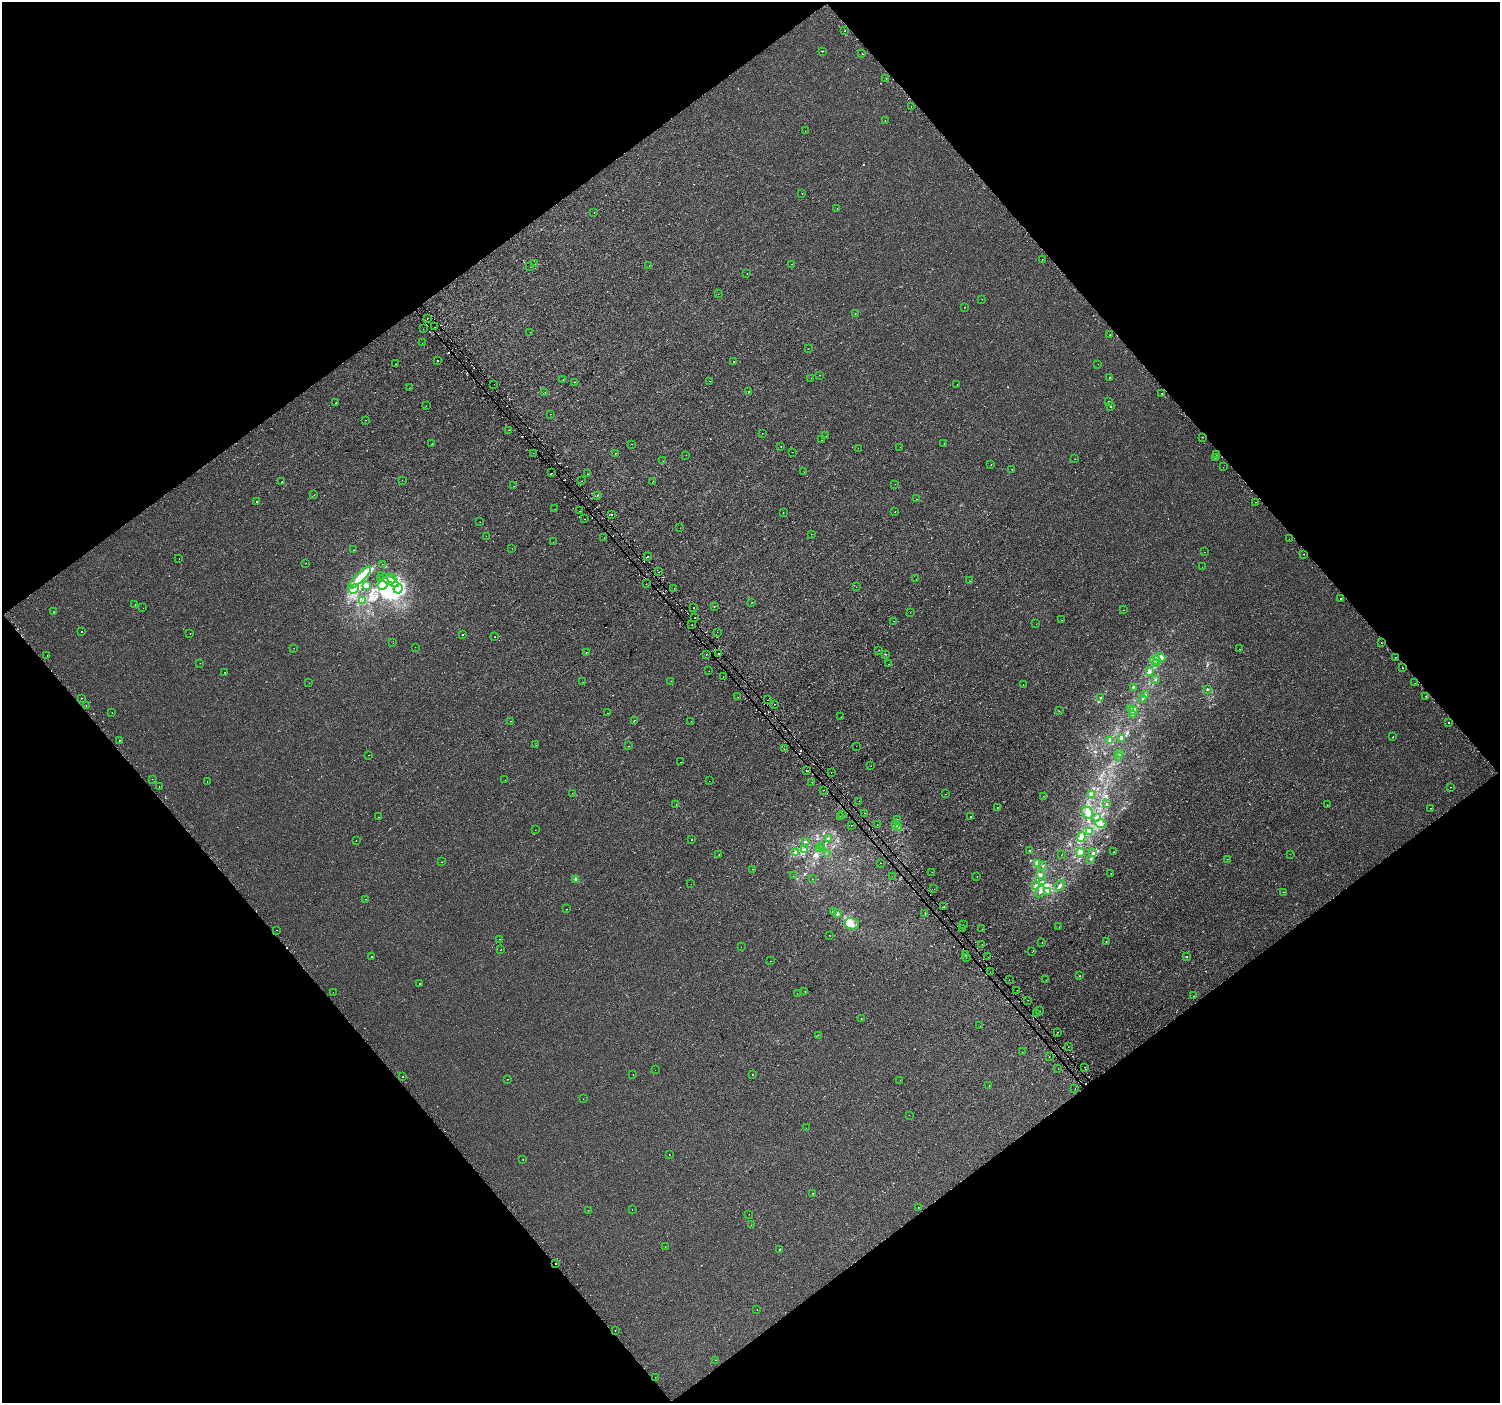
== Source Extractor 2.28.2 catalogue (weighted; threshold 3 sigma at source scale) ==
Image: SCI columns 23-6013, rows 162-5763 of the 6044 x 5984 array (HDU 1 of 3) = the unmasked area's bounding box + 8 px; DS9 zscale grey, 4 x 4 block average (1 PNG px = mean of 4 x 4 image px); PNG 1502 x 1405 px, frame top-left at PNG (2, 2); each listed source drawn as its Kron ellipse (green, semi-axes under 4 px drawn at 4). Shown black and unused: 50% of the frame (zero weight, under 2 of 3 exposures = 2% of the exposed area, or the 3 px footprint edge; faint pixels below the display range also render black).
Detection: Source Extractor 2.28.2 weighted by HDU 2 'WHT'. Background 7.43e-05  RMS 0.0033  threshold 0.0147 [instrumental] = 3 sigma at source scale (4.5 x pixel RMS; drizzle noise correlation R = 1.50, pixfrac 1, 0.0396/0.0396 arcsec/px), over >= 5 px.
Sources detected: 448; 4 too faint to see at this stretch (4 x 4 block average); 6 inside a brighter object's white glare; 68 cosmic-ray / hot-pixel residue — neither listed nor drawn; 6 coinciding with a brighter row at this scale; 11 inside a brighter listed object's ellipse — not listed separately; the other 353 listed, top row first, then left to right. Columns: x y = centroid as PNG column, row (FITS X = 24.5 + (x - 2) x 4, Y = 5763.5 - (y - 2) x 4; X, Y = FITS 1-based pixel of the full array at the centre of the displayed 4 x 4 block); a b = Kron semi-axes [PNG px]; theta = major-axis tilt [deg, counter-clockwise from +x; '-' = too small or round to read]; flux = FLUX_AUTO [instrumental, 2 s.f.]
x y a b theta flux
845 31 2 2 - 5.5
823 51 2 2 - 1.5
862 54 2 2 - 1.7
886 78 2 2 - 0.33
911 107 2 2 - 2.4
885 121 2 2 - 0.74
805 131 2 2 - 0.32
802 193 2 2 - 2.7
837 208 2 2 - 0.44
594 213 2 2 - 0.65
1042 259 2 2 - 1.4
535 264 2 2 - 0.3
792 264 2 2 - 0.77
649 265 2 2 - 0.78
530 267 2 2 - 0.76
747 274 2 2 - 1.8
718 294 2 2 - 0.34
982 299 2 2 - 0.36
964 307 2 2 - 0.39
855 314 2 2 - 0.45
427 318 2 2 - 3.4
435 327 2 2 - 0.37
423 329 2 2 - 2.6
530 332 2 2 - 0.77
1110 335 2 2 - 2.1
422 343 2 2 - 0.79
808 349 2 2 - 0.43
437 361 2 2 - 0.76
733 362 2 2 - 0.59
395 364 2 2 - 1.3
1098 364 2 2 - 0.27
819 375 2 2 - 0.42
1109 377 2 2 - 3.9
811 378 2 2 - 0.23
563 380 2 2 - 1.2
709 381 2 2 - 0.88
575 382 2 2 - 1.4
494 384 2 2 - 1
957 384 2 2 - 0.25
409 388 2 2 - 0.89
749 391 2 2 - 0.52
545 392 2 2 - 0.62
1162 393 2 2 - 1.4
1109 401 2 2 - 2.6
336 403 2 2 - 0.61
426 406 2 2 - 0.4
1110 406 2 2 - 0.92
550 414 2 2 - 0.25
366 420 2 2 - 1
508 430 2 2 - 0.97
762 433 2 2 - 0.84
826 436 2 2 - 0.3
1202 437 2 2 - 0.88
821 440 2 2 - 0.25
432 444 2 2 - 2.8
632 444 2 2 - 12
944 444 2 2 - 0.72
781 447 2 2 - 0.49
900 447 2 2 - 0.33
858 448 2 2 - 0.26
792 452 2 2 - 0.49
533 453 2 2 - 0.44
615 453 2 2 - 8.6
1216 454 3 2 - 1.1
686 455 2 2 - 0.43
1215 457 2 2 - 1.9
1075 459 2 2 - 0.49
663 461 2 2 - 0.21
991 465 2 2 - 0.47
1223 467 2 2 - 0.34
1012 469 2 2 - 0.79
804 472 2 2 - 0.33
551 473 2 2 - 3.8
587 474 2 2 - 0.66
402 480 2 2 - 0.3
582 481 2 2 - 1.9
653 481 2 2 - 0.67
282 482 2 2 - 1.5
895 484 2 2 - 0.39
513 486 2 2 - 0.79
314 495 2 2 - 0.3
597 496 2 2 - 1.4
916 499 2 2 - 0.55
257 501 2 2 - 3.5
1256 502 2 2 - 0.81
555 509 2 2 - 0.25
579 511 2 2 - 0.81
895 512 2 2 - 0.42
783 513 2 2 - 0.33
611 514 2 2 - 3.2
585 519 2 2 - 2.4
480 522 2 2 - 1.6
680 528 2 2 - 0.87
811 534 2 2 - 0.26
486 536 2 2 - 0.26
604 538 2 2 - 2.2
1289 539 2 2 - 0.25
553 542 2 2 - 0.45
512 548 2 2 - 0.27
353 550 2 2 - 0.91
1204 552 2 2 - 0.38
1304 554 2 2 - 0.96
647 557 2 2 - 6.5
179 559 2 2 - 0.49
306 563 2 2 - 0.57
382 564 2 2 - 0.26
1202 567 2 2 - 0.55
658 572 2 2 - 0.78
360 578 16 3 44 21
391 578 5 2 - 32
381 579 2 2 - 0.79
916 579 2 2 - 0.33
388 580 12 3 -33 14
970 581 2 2 - 0.42
646 584 2 2 - 4.1
382 585 5 3 - 8.5
367 586 2 2 - 5.7
856 587 2 2 - 0.82
674 588 2 2 - 2.4
354 589 5 3 - 8.4
398 589 5 3 - 100
1340 598 2 2 - 0.74
362 601 2 2 - 0.39
752 602 2 2 - 0.32
135 605 2 2 - 0.28
693 607 2 2 - 1.8
714 607 2 2 - 0.62
143 608 2 2 - 0.44
1124 610 2 2 - 0.3
53 612 2 2 - 0.36
910 612 2 2 - 0.37
694 618 2 2 - 3.4
1062 620 2 2 - 0.32
894 621 2 2 - 0.34
1036 624 2 2 - 0.37
692 625 2 2 - 0.43
82 631 2 2 - 1.1
717 632 2 2 - 0.34
190 633 2 2 - 0.53
462 635 2 2 - 2.8
495 637 2 2 - 2.5
393 643 2 2 - 0.45
1381 643 2 2 - 2.7
415 647 2 2 - 0.27
294 648 2 2 - 0.35
1240 649 2 2 - 1.5
879 650 2 2 - 0.53
586 652 2 2 - 1.5
719 653 2 2 - 3
886 654 2 2 - 0.65
706 655 2 2 - 2.8
47 656 2 2 - 0.39
1395 657 2 2 - 2.4
1160 658 5 4 - 7
1155 660 5 3 - 4.9
200 663 2 2 - 0.31
1157 663 4 3 - 4
889 664 2 2 - 0.51
1402 668 2 2 - 2.9
709 671 2 2 - 1.2
1149 671 3 3 - 6.3
225 673 2 2 - 1.2
723 676 2 2 - 1.3
1156 679 3 2 - 1.3
671 681 2 2 - 0.46
583 682 2 2 - 0.72
309 683 2 2 - 0.32
1414 683 2 2 - 0.38
1023 684 2 2 - 1.7
1133 687 3 2 - 2.2
1207 689 2 2 - 1.3
1145 695 2 2 - 1.1
1426 696 2 2 - 0.98
738 697 2 2 - 0.46
81 698 2 2 - 0.66
1101 698 3 2 - 0.97
1143 698 2 2 - 0.99
768 700 2 2 - 2.6
774 704 2 2 - 1.4
86 705 2 2 - 0.78
1130 708 2 2 - 1.1
1059 711 2 2 - 0.6
1134 711 2 2 - 1.1
112 712 2 2 - 0.98
608 713 2 2 - 0.36
1133 714 4 3 - 3.6
841 717 2 2 - 0.8
634 720 2 2 - 3.9
511 721 2 2 - 0.76
691 721 2 2 - 1.2
1449 723 2 2 - 4.3
1393 737 2 2 - 1.9
1122 739 2 2 - 1.3
120 740 2 2 - 1.6
1109 740 3 2 - 1.3
536 745 2 2 - 1.3
628 746 2 2 - 0.53
856 746 2 2 - 0.81
784 749 2 2 - 0.57
1120 754 3 2 - 1.6
368 755 2 2 - 0.39
1119 757 2 2 - 1.2
681 762 2 2 - 1.3
871 766 2 2 - 0.33
806 770 2 2 - 0.86
831 773 2 2 - 1.2
152 779 2 2 - 1.3
505 780 2 2 - 0.23
207 781 2 2 - 0.42
709 781 2 2 - 0.21
812 782 2 2 - 1
159 787 2 2 - 0.64
1450 787 2 2 - 0.76
823 790 2 2 - 0.47
572 793 2 2 - 0.34
945 794 2 2 - 2.7
1091 794 4 2 - 2.7
1043 796 2 2 - 0.4
859 801 2 2 - 0.89
1106 803 2 2 - 0.43
676 804 2 2 - 0.23
1327 805 2 2 - 1.3
997 807 2 2 - 0.87
1431 808 2 2 - 0.53
865 813 2 2 - 1.3
1088 813 7 5 -52 8.4
842 815 2 2 - 2.1
840 816 2 2 - 1.5
970 816 2 2 - 2
378 817 2 2 - 0.53
1096 818 3 2 - 1.4
897 819 2 2 - 0.44
896 824 3 2 - 1.2
1101 824 6 3 -19 5.6
851 825 2 2 - 3
877 825 2 2 - 0.54
898 827 3 2 - 3
535 830 2 2 - 0.4
1089 831 3 2 - 2.5
1081 837 5 4 - 5.9
828 838 2 2 - 1.4
356 840 2 2 - 0.5
692 840 2 2 - 0.53
805 841 2 2 - 0.98
822 847 2 2 - 2
819 848 2 2 - 0.46
805 850 3 3 - 3.2
1029 851 2 2 - 1.2
796 852 3 3 - 3
1081 852 4 3 - 4.1
1113 852 2 2 - 1.5
827 853 2 2 - 0.34
1093 853 3 2 - 2.3
1290 854 2 2 - 0.21
719 855 2 2 - 0.7
1061 855 2 2 - 0.48
1091 859 3 2 - 0.99
1227 859 2 2 - 0.29
442 862 2 2 - 0.96
881 863 2 2 - 1.3
1037 863 4 2 - 2.9
1043 866 2 2 - 1.4
753 869 2 2 - 1.9
932 872 2 2 - 0.27
1111 873 2 2 - 0.53
1041 874 4 2 - 2.2
793 876 2 2 - 0.36
892 876 2 2 - 2.9
977 877 2 2 - 0.51
576 879 2 2 - 17
812 879 2 2 - 0.44
1042 881 2 2 - 0.84
691 884 2 2 - 0.31
1035 885 2 2 - 1.8
1060 885 6 3 55 4.3
934 889 2 2 - 0.49
1048 891 3 2 - 2
1040 892 6 3 56 4.6
1283 892 2 2 - 0.52
366 899 2 2 - 0.53
944 907 2 2 - 4.4
566 909 2 2 - 3
833 912 4 2 - 1.3
925 913 2 2 - 3.7
838 914 4 3 - 3
852 924 7 5 -13 12
963 925 2 2 - 5.6
1059 927 2 2 - 0.34
962 928 2 2 - 1.9
982 929 2 2 - 1.2
276 930 2 2 - 1.1
829 935 2 2 - 2.1
499 939 2 2 - 0.9
1106 941 2 2 - 1.1
1042 943 2 2 - 3.6
982 944 2 2 - 1.5
741 947 2 2 - 0.71
500 950 2 2 - 0.62
1032 952 2 2 - 0.71
965 955 2 2 - 4.8
372 956 2 2 - 1.5
967 957 2 2 - 1.4
988 957 2 2 - 1.4
1187 957 2 2 - 1.1
770 961 2 2 - 1.3
990 972 2 2 - 1.2
1080 976 2 2 - 0.82
1009 980 2 2 - 3.3
1046 980 2 2 - 0.28
420 984 2 2 - 5.1
1017 990 2 2 - 0.96
805 991 2 2 - 0.8
333 992 2 2 - 0.81
797 993 2 2 - 0.25
1193 996 2 2 - 1.7
1028 1000 2 2 - 0.33
1040 1011 2 2 - 3.9
1036 1013 2 2 - 1.8
861 1018 2 2 - 0.4
980 1026 2 2 - 0.23
1057 1032 2 2 - 1.7
818 1035 2 2 - 2
1068 1047 2 2 - 0.47
1022 1052 2 2 - 0.73
1049 1056 2 2 - 1.7
1085 1067 2 2 - 2.4
1058 1069 2 2 - 0.32
655 1070 2 2 - 0.68
633 1074 2 2 - 0.6
752 1075 2 2 - 0.5
403 1077 2 2 - 2.3
508 1079 2 2 - 0.62
900 1080 2 2 - 0.24
989 1085 2 2 - 2.5
1075 1089 2 2 - 0.72
583 1099 2 2 - 0.38
909 1115 2 2 - 0.67
806 1128 2 2 - 0.24
669 1155 2 2 - 0.68
523 1159 2 2 - 4
813 1193 2 2 - 0.76
918 1208 2 2 - 0.85
588 1210 2 2 - 0.65
632 1210 2 2 - 0.34
749 1214 2 2 - 0.51
751 1225 2 2 - 1
665 1247 2 2 - 0.35
780 1249 2 2 - 1.5
555 1263 2 2 - 3.9
757 1309 2 2 - 0.62
615 1331 2 2 - 3.3
715 1360 2 2 - 0.71
655 1377 2 2 - 0.43
Overlapping masked pixels (flux is a lower limit): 2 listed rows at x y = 719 653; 555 1263
Diffuse or blended objects may show on this block-average render without a row.